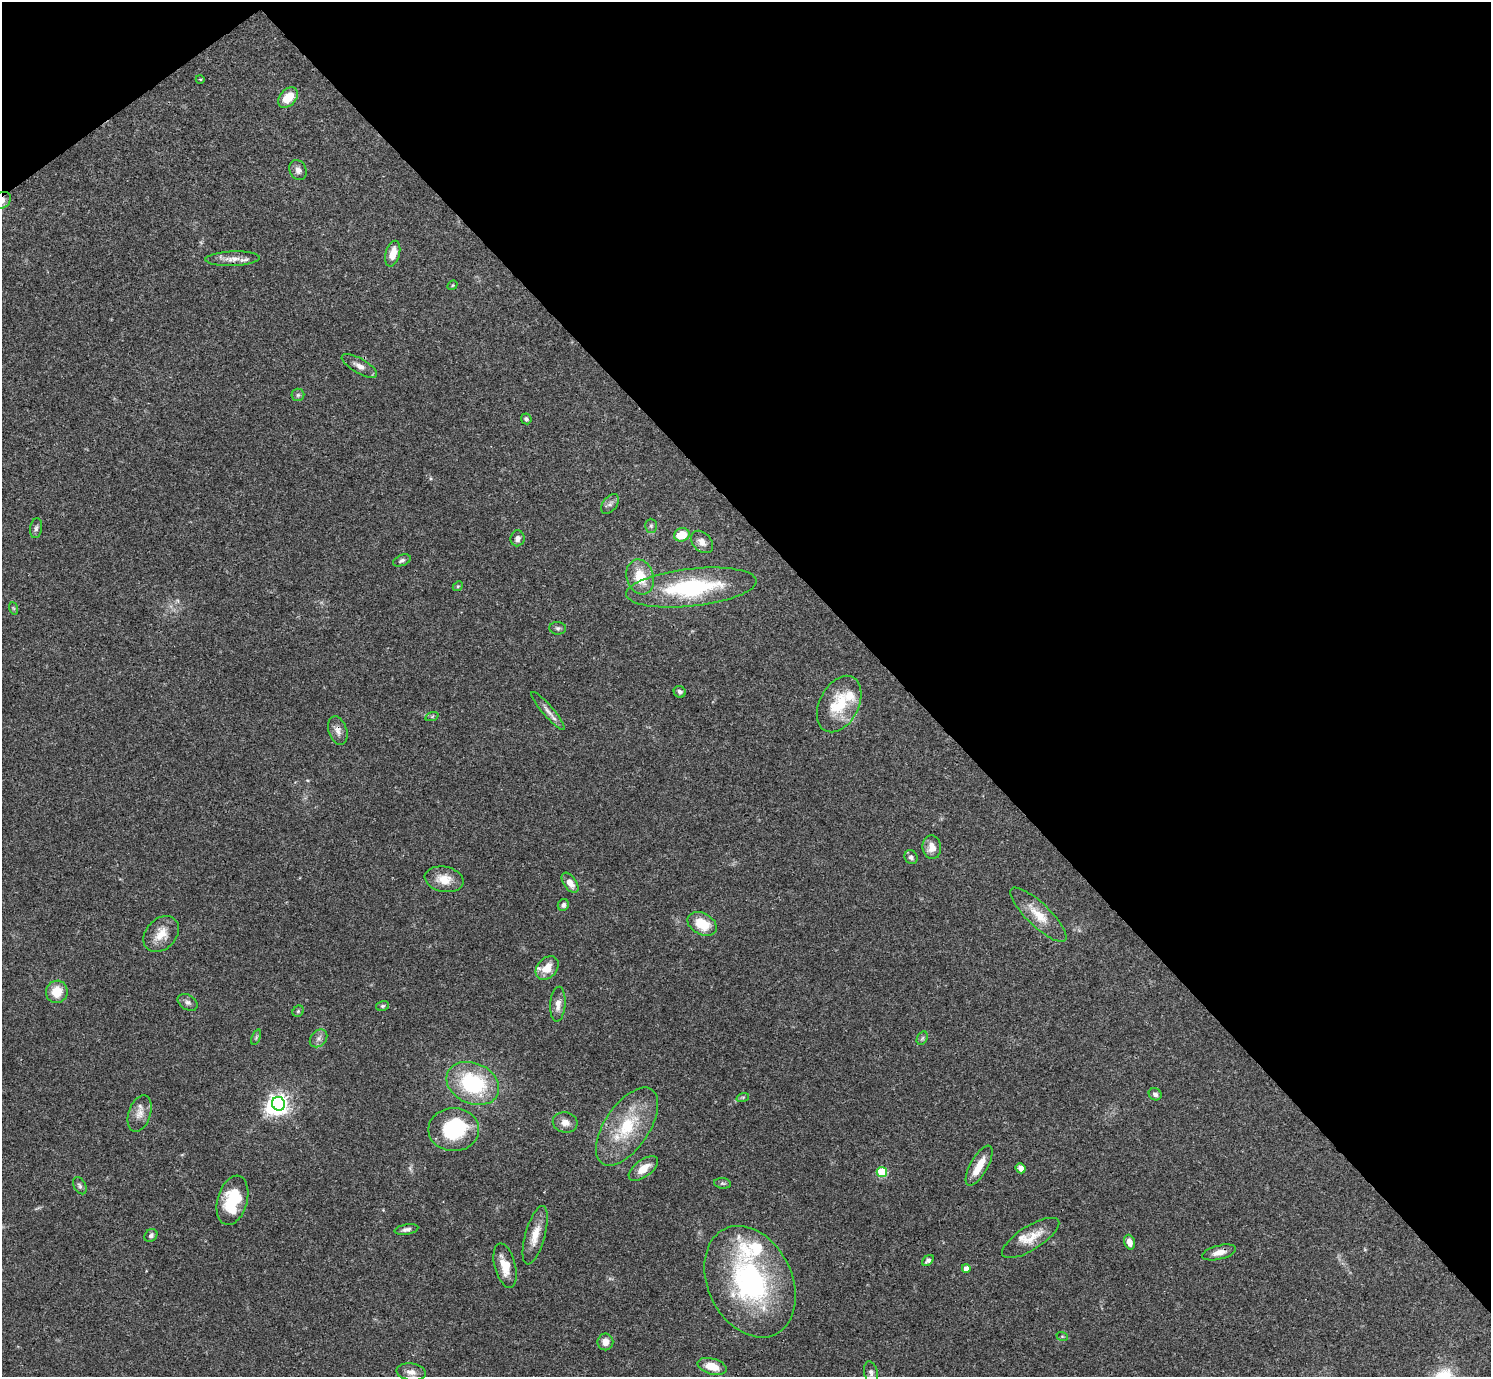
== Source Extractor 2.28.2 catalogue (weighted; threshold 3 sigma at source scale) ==
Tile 3 of 4 x 4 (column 3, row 1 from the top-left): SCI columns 2980-4468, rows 4285-5659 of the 5961 x 5958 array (HDU 1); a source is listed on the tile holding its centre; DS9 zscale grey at full resolution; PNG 1493 x 1379 px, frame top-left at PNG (2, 2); each listed source drawn as its Kron ellipse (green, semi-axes under 4 px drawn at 4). Shown black and unused: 41% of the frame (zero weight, under 3 of 4 exposures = <1% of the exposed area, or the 3 px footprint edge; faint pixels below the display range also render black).
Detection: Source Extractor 2.28.2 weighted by HDU 2 'WHT'; one run over the whole footprint, this tile lists its part. Background 0.0407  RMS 0.0027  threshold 0.0119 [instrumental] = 3 sigma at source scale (4.5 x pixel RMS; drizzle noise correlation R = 1.50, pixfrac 1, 0.05/0.05 arcsec/px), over >= 5 px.
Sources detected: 81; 2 inside a brighter object's white glare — neither listed nor drawn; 5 inside a brighter listed object's ellipse — not listed separately; the other 74 listed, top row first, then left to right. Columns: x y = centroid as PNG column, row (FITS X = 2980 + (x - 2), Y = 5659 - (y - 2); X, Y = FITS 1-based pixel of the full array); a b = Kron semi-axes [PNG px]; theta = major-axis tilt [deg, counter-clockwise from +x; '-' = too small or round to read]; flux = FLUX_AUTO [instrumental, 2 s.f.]
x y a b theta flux
200 79 4 3 - 0.26
288 97 12 8 46 5.2
298 170 10 8 -65 1.3
2 200 10 7 37 1.8
393 254 13 7 75 3.6
233 259 27 7 2 2.6
453 285 5 4 - 0.29
359 366 20 7 -30 1.8
298 395 6 6 - 0.56
526 419 6 5 - 0.6
610 504 11 7 50 1.1
651 526 7 6 - 0.61
36 528 10 6 82 0.76
682 535 8 6 17 5.9
517 538 8 7 - 1.2
702 542 13 9 -47 1.8
402 560 9 5 24 0.68
640 577 18 13 -73 7
458 586 5 4 - 0.35
691 587 65 19 6 29
13 608 6 4 -71 0.35
558 628 8 6 -5 0.62
680 692 6 5 - 0.68
839 704 30 19 62 11
548 711 25 5 -49 1.7
432 716 7 4 19 0.38
338 730 15 9 -71 1.8
932 847 12 9 -84 2.5
911 857 7 6 - 0.88
444 879 19 12 -10 4.2
570 883 11 6 -54 2.3
563 905 6 5 - 0.78
1038 915 37 11 -44 5.8
702 924 15 10 -28 6.2
161 934 20 15 48 4.2
547 968 13 9 48 4.3
57 992 11 11 - 4.9
188 1002 11 7 -32 1
558 1004 17 7 86 2.1
382 1006 6 5 - 0.49
298 1011 6 5 - 0.45
256 1037 8 4 68 0.49
319 1038 10 7 45 1.2
922 1038 7 5 59 0.51
473 1083 27 20 -24 23
1155 1094 6 6 - 0.86
743 1097 6 4 18 0.39
279 1104 7 6 - 150
140 1113 19 11 72 2.5
565 1122 12 10 -14 2
627 1127 45 22 56 15
454 1130 25 21 0 18
979 1166 22 8 61 4.8
643 1168 17 8 37 3.7
1021 1168 5 5 - 1.3
882 1172 5 5 - 14
722 1183 8 5 -7 0.54
80 1186 9 6 -62 0.65
232 1200 25 15 74 12
406 1229 12 5 10 0.85
151 1235 7 5 44 0.8
535 1235 30 10 74 4.4
1031 1238 33 12 32 4.8
1129 1242 7 5 -70 1.9
1219 1252 17 7 14 2.3
928 1260 6 4 42 0.87
505 1266 23 10 -76 4.9
966 1268 4 4 - 2.1
750 1282 58 42 -64 50
1062 1336 6 3 -19 0.29
605 1342 8 8 - 2
712 1366 15 8 -16 4.4
411 1372 14 8 -8 1.8
871 1372 11 6 -80 1
Overlapping masked pixels (flux is a lower limit): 2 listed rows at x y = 2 200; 338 730
Isophote crosses this tile's border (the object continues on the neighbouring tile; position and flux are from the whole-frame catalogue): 1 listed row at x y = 2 200